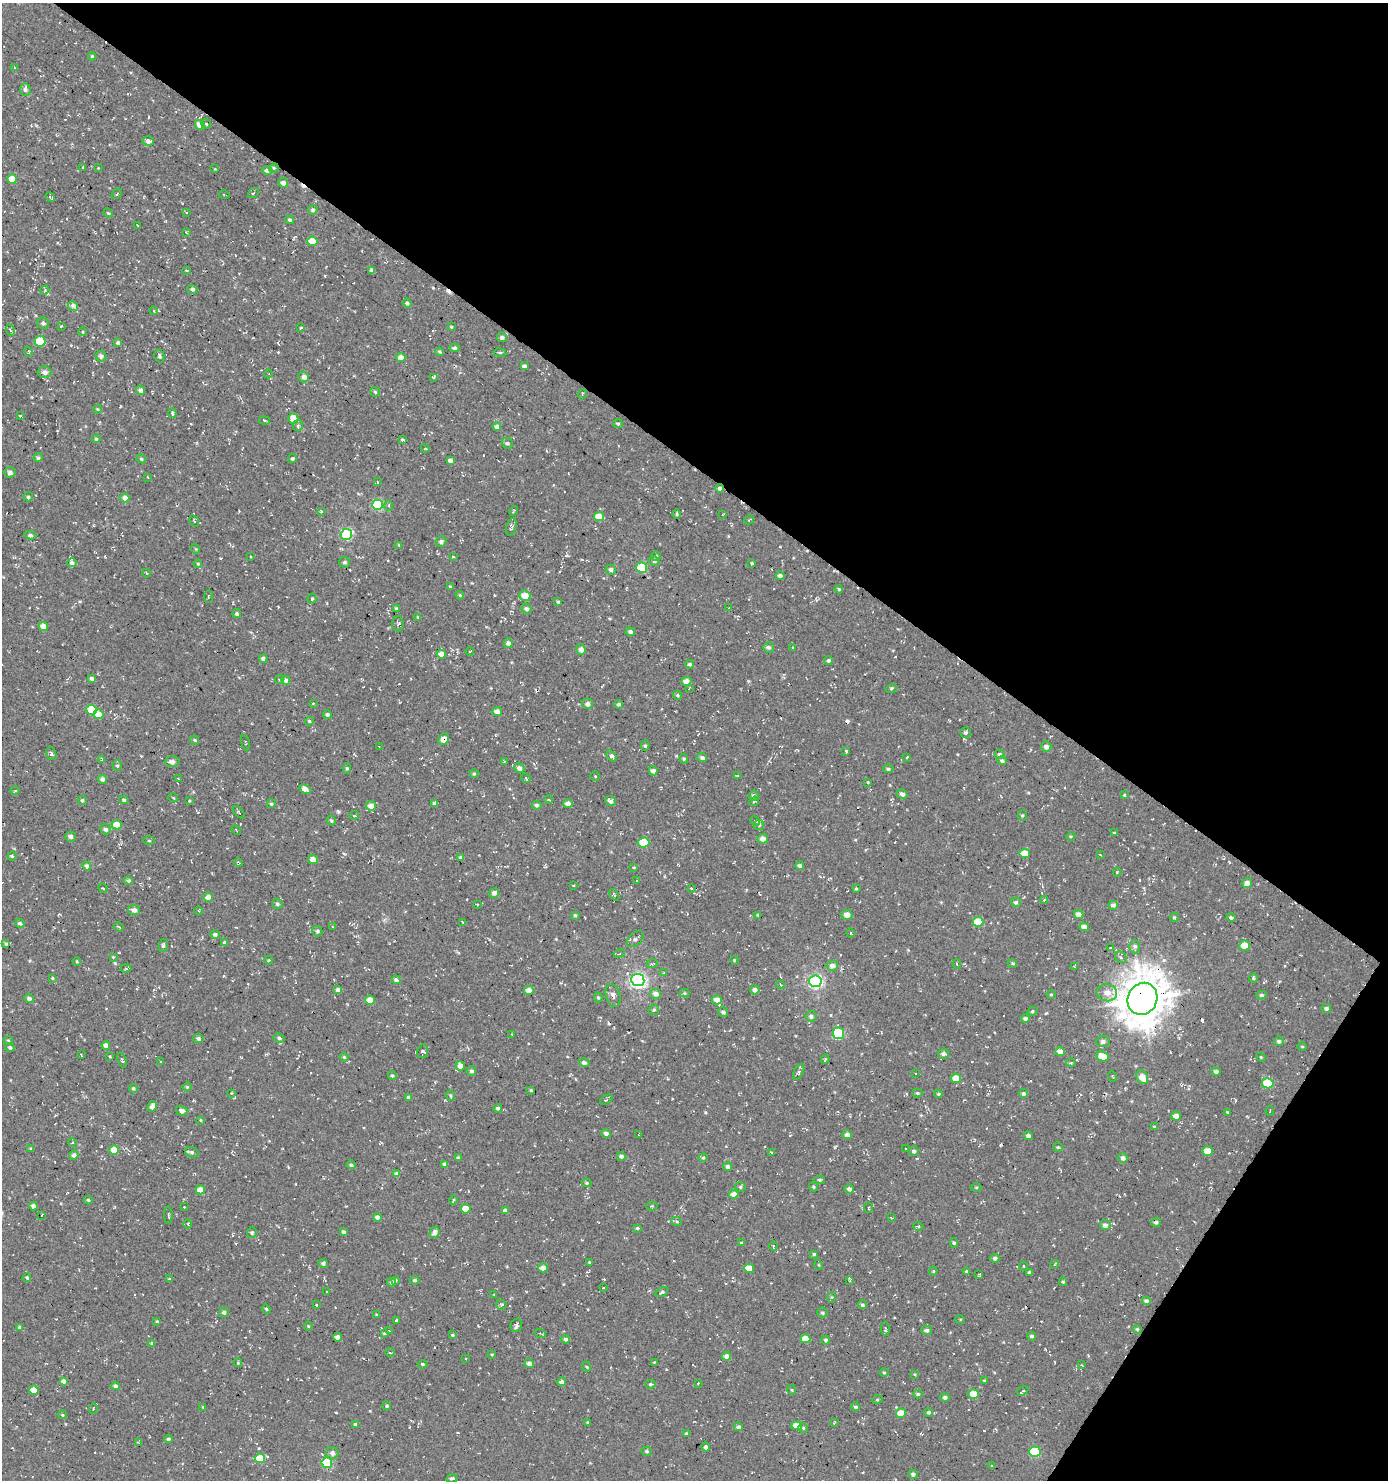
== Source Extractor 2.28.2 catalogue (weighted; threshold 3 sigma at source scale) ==
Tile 8 of 4 x 4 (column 4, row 2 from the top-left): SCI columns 4406-5791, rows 2957-4434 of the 5972 x 5915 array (HDU 1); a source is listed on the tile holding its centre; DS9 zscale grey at full resolution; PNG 1390 x 1482 px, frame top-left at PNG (2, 3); each listed source drawn as its Kron ellipse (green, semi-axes under 4 px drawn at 4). Shown black and unused: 36% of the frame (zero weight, under 3 of 4 exposures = <1% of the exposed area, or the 3 px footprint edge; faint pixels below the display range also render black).
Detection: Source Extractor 2.28.2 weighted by HDU 2 'WHT'; one run over the whole footprint, this tile lists its part. Background 0.0031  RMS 0.0053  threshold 0.024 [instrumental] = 3 sigma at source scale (4.5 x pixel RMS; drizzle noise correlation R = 1.50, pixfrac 1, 0.0396/0.0396 arcsec/px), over >= 5 px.
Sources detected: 560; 32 cosmic-ray / hot-pixel residue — neither listed nor drawn; of the other 528, all 500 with FLUX_AUTO >= 0.384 (the completeness limit of this list) listed and drawn (28 fainter detections not listed), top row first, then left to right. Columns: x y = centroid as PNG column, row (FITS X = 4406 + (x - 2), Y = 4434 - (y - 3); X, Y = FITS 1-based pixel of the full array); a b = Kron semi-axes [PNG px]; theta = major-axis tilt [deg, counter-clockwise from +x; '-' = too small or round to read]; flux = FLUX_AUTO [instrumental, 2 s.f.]
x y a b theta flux
92 56 4 4 - 0.72
14 68 4 3 - 0.5
25 89 6 5 - 1.7
206 124 5 5 - 0.71
200 125 5 4 - 5.2
148 141 6 5 - 2.6
83 167 3 2 - 0.4
98 168 3 2 - 0.66
274 168 5 4 - 0.7
215 169 4 2 - 0.4
267 171 5 4 - 1.8
12 179 5 4 - 8.1
283 183 5 4 - 2.3
253 193 6 3 37 0.63
117 194 6 2 45 0.42
224 195 5 2 - 0.42
50 197 5 2 - 1.1
313 210 5 4 - 1.4
186 212 3 3 - 1.5
108 213 5 4 - 0.59
290 220 4 3 - 0.88
138 225 4 2 - 0.69
186 232 4 3 - 0.47
312 241 5 4 - 9.3
186 270 3 2 - 0.7
372 270 4 4 - 1.8
192 289 5 4 - 1.4
45 290 5 3 - 0.66
407 303 4 4 - 1.2
73 306 5 4 - 2.9
154 311 4 2 - 0.45
43 323 6 5 - 1.2
61 326 4 3 - 0.51
301 327 3 3 - 0.61
451 327 4 3 - 0.51
10 330 6 3 -70 0.62
83 332 4 3 - 0.5
502 337 5 4 - 1.4
40 341 5 5 - 19
118 343 4 4 - 1.2
455 348 5 4 - 1.2
29 352 5 3 - 0.52
439 352 4 4 - 0.78
500 352 6 3 -8 0.77
101 356 5 5 - 2
159 356 6 5 - 1.2
401 357 4 4 - 4
524 366 4 4 - 1.4
45 372 7 6 - 2.2
269 374 4 3 - 0.56
304 377 5 5 - 2.4
434 377 3 3 - 0.85
141 390 4 4 - 2
375 392 5 4 - 0.77
582 394 5 3 - 0.46
97 409 4 4 - 0.53
172 413 5 3 - 1.1
20 416 3 2 - 0.64
293 419 5 5 - 7.6
265 420 5 3 - 0.56
618 424 5 4 - 0.73
298 426 5 5 - 1.2
497 427 4 4 - 1.8
96 439 4 4 - 0.67
402 440 4 3 - 1.4
507 443 6 5 - 1.3
425 448 4 3 - 0.49
38 458 4 4 - 1.2
141 459 5 4 - 0.8
292 459 4 4 - 0.98
450 460 4 4 - 2.2
10 472 5 5 - 2
148 477 3 2 - 0.4
377 482 4 3 - 0.57
720 488 4 4 - 1.1
28 497 5 4 - 1.1
125 498 4 4 - 2.8
378 505 5 5 - 42
389 506 5 3 - 0.69
321 511 4 3 - 0.52
513 511 5 2 - 0.54
677 514 4 3 - 0.6
722 515 3 2 - 0.47
599 517 5 4 - 7.5
749 520 5 3 - 0.62
194 521 6 3 -53 0.47
511 527 9 5 76 1.3
346 534 6 5 - 47
30 535 6 3 -10 1.3
441 541 6 5 - 1.2
399 545 4 4 - 0.57
196 549 5 3 - 0.44
453 556 3 3 - 0.55
656 556 5 5 - 0.88
250 557 3 2 - 0.45
654 561 6 4 -13 0.9
345 562 5 5 - 1.1
72 563 5 4 - 1.6
752 563 4 3 - 0.62
198 564 4 4 - 0.59
642 568 5 5 - 22
611 570 5 5 - 1.8
146 573 4 3 - 0.43
780 576 4 4 - 2.1
450 586 4 4 - 0.53
839 589 4 4 - 0.71
460 595 4 3 - 0.6
525 596 5 5 - 5.9
208 597 6 3 88 0.7
312 599 5 4 - 0.6
558 602 4 4 - 0.77
729 608 3 2 - 0.39
396 609 4 3 - 1
526 609 5 4 - 1.6
237 614 4 4 - 1.4
418 617 4 3 - 0.55
398 624 8 5 -89 1.1
43 626 4 4 - 5.4
630 632 5 4 - 1.8
508 643 5 4 - 2.2
769 647 5 5 - 1.4
793 648 3 2 - 0.48
581 650 5 4 - 3.1
470 651 4 2 - 0.46
441 654 5 4 - 5.3
263 658 4 4 - 1.6
829 660 4 4 - 1.1
690 664 4 4 - 0.99
92 679 4 4 - 2.1
280 680 5 3 - 0.67
286 680 4 4 - 1.7
686 681 5 4 - 3.6
689 688 4 2 - 0.46
891 688 6 3 21 0.65
678 695 4 4 - 0.72
313 703 2 2 - 0.4
587 704 5 5 - 1.9
619 704 4 4 - 1.1
92 710 5 5 - 14
497 712 4 4 - 3.3
98 714 5 4 - 8.1
327 714 4 4 - 0.93
309 721 4 3 - 0.7
965 733 5 5 - 1
443 739 6 5 - 3.9
195 740 5 4 - 0.81
245 743 7 2 -76 0.5
645 746 5 4 - 0.79
379 747 3 2 - 0.53
1046 747 5 5 - 2.2
846 751 4 3 - 0.64
51 754 6 5 - 1.1
1000 754 5 5 - 1.1
612 756 6 4 -50 1.6
907 757 3 3 - 0.58
702 758 5 4 - 1.6
102 759 4 3 - 0.48
684 759 5 4 - 0.72
504 761 3 3 - 0.47
1002 761 4 4 - 1.1
172 762 7 5 -2 2.5
117 766 5 4 - 0.91
347 768 5 4 - 0.89
519 768 5 4 - 2.2
888 769 5 4 - 0.98
653 771 5 4 - 2.5
474 774 5 3 - 0.6
595 776 5 5 - 0.74
737 776 3 2 - 0.53
526 778 5 2 - 0.45
103 779 4 4 - 2
178 779 4 3 - 0.41
868 782 3 3 - 0.51
305 789 6 4 -26 4.3
15 791 5 3 - 0.43
902 794 5 4 - 1.6
1124 795 4 4 - 0.54
753 796 5 4 - 1.3
173 797 5 3 - 0.45
82 800 5 4 - 0.98
124 800 5 4 - 0.91
549 800 4 3 - 0.53
189 801 3 2 - 0.47
610 801 5 4 - 2.4
754 801 5 4 - 0.9
434 803 4 4 - 1.7
271 804 4 4 - 0.9
568 804 4 4 - 3.2
537 805 4 4 - 1.3
371 806 5 5 - 4.5
239 812 7 3 -45 0.64
354 815 5 2 - 0.57
1022 815 5 4 - 0.85
331 820 5 4 - 0.82
755 821 5 3 - 0.5
117 825 5 4 - 7.9
759 825 5 5 - 0.86
105 829 5 5 - 1.6
236 830 5 2 - 0.39
1114 833 4 3 - 0.58
1071 836 5 3 - 0.48
71 837 5 5 - 2.1
763 839 5 5 - 3.1
149 841 5 4 - 0.58
644 842 6 5 - 17
1025 853 5 4 - 7.7
1100 854 3 2 - 0.56
12 856 4 4 - 0.75
461 857 4 3 - 1.4
313 859 5 4 - 5.9
238 862 4 3 - 0.56
87 866 4 4 - 2.3
800 866 4 4 - 1.6
634 867 3 3 - 0.53
1117 872 4 3 - 0.45
128 881 4 4 - 1.6
637 881 3 3 - 0.57
1247 883 5 5 - 3
573 885 3 2 - 0.41
103 888 5 3 - 0.52
691 888 3 3 - 0.57
856 889 3 3 - 0.59
494 893 5 4 - 2
614 895 6 3 -56 0.65
208 897 4 4 - 2.7
1044 900 4 3 - 0.6
1016 902 5 4 - 1.1
277 904 5 5 - 1.1
477 904 3 2 - 0.42
1113 905 4 4 - 1.9
134 910 6 5 - 2.3
199 911 4 3 - 0.46
575 915 4 3 - 0.79
758 915 4 3 - 0.54
847 915 6 5 - 3
1079 915 5 4 - 4.2
1174 917 5 4 - 0.72
1231 918 4 4 - 1.1
462 922 4 3 - 0.44
978 922 5 5 - 11
20 923 5 4 - 1.2
119 927 5 3 - 0.52
333 927 3 3 - 0.7
1084 927 5 4 - 3.3
317 931 5 5 - 1.1
851 933 4 3 - 0.6
215 934 4 4 - 1.3
635 939 10 6 41 1.8
225 943 4 4 - 1.5
6 944 4 3 - 0.76
163 945 7 4 79 1.1
1135 946 7 5 -88 1.3
1245 946 5 5 - 8.2
1110 948 3 2 - 0.66
619 954 5 3 - 0.64
113 957 4 3 - 0.41
1121 957 6 5 - 1.2
269 960 4 4 - 0.6
734 960 4 4 - 0.5
77 961 4 3 - 0.68
1012 963 5 3 - 0.71
652 964 6 3 18 0.6
957 964 4 3 - 0.78
832 966 6 5 - 2.8
1074 966 4 3 - 0.39
126 968 5 3 - 0.76
664 973 4 4 - 0.51
52 978 4 3 - 0.49
1253 978 4 3 - 0.85
396 980 4 4 - 2.1
638 980 6 6 - 150
815 981 6 6 - 110
781 985 4 4 - 0.63
338 990 4 4 - 2.5
529 990 5 4 - 4.5
755 990 4 4 - 1.9
685 993 5 4 - 0.57
1107 993 10 8 -13 4.2
656 994 5 5 - 2.9
1051 994 4 3 - 0.53
1261 995 5 4 - 1
613 996 11 7 -74 2.5
598 997 5 4 - 0.83
29 998 5 4 - 1.8
1142 999 16 14 62 1600
370 1000 5 4 - 8
717 1000 5 4 - 3.9
1326 1008 5 4 - 1.1
654 1010 5 5 - 1
1033 1011 5 3 - 0.61
723 1012 5 4 - 1.3
811 1016 5 5 - 1.3
1025 1019 4 4 - 1.3
838 1033 6 6 - 35
512 1034 4 3 - 0.49
279 1038 5 4 - 1.1
198 1039 5 4 - 1.7
8 1040 4 4 - 0.67
1103 1041 7 5 4 2
1279 1041 5 4 - 1.4
106 1045 4 4 - 3.2
10 1047 4 4 - 0.99
1302 1047 5 3 - 0.5
423 1051 7 5 75 1.3
1060 1052 5 4 - 5.1
943 1054 5 5 - 1.5
81 1055 3 2 - 0.53
1102 1056 6 5 - 8.8
110 1057 4 2 - 0.43
344 1057 4 4 - 0.72
1261 1057 5 4 - 0.57
825 1059 4 3 - 0.61
122 1060 8 3 -72 0.78
160 1062 4 3 - 0.49
584 1063 5 4 - 1.5
1071 1063 4 4 - 0.65
460 1066 5 4 - 3.8
471 1071 5 5 - 1.6
799 1072 8 4 62 1.1
1216 1072 5 4 - 1.3
916 1074 3 3 - 1.8
392 1075 4 4 - 0.91
1113 1076 5 2 - 0.45
1142 1077 7 5 -61 5.2
956 1078 5 4 - 7.2
1268 1083 6 5 - 16
187 1087 4 4 - 0.57
133 1088 4 4 - 0.86
531 1090 3 3 - 0.58
231 1093 4 3 - 0.48
917 1093 5 4 - 0.85
1023 1093 4 4 - 1.3
938 1094 4 4 - 0.73
451 1096 5 4 - 0.74
409 1097 4 4 - 1.1
606 1100 7 3 35 0.69
152 1106 6 4 61 3.3
498 1108 4 3 - 1.3
181 1111 6 5 - 2.5
1270 1111 4 2 - 0.38
1227 1112 4 3 - 0.46
1176 1116 5 4 - 3.3
200 1120 3 3 - 0.58
1154 1127 4 3 - 0.48
606 1133 4 4 - 1.9
638 1135 3 2 - 0.41
847 1135 4 4 - 2.4
1028 1136 4 4 - 1.7
72 1143 4 3 - 0.41
1058 1147 4 4 - 0.62
31 1149 4 3 - 0.75
906 1149 3 2 - 0.45
114 1150 5 4 - 8.4
914 1151 5 4 - 1.3
1208 1151 5 4 - 7.3
192 1152 7 5 -19 1
771 1152 4 3 - 0.48
74 1155 5 4 - 1.9
621 1156 4 4 - 1.6
458 1158 4 3 - 1.1
703 1158 4 3 - 0.54
1123 1158 5 5 - 1.9
445 1164 4 4 - 1.7
351 1165 5 4 - 0.98
728 1167 4 4 - 1.7
397 1174 4 3 - 1.9
820 1180 5 4 - 0.85
587 1183 5 4 - 0.72
740 1187 5 4 - 0.88
813 1187 5 4 - 0.67
976 1187 5 3 - 0.57
849 1189 5 4 - 2.2
200 1190 4 4 - 7.1
734 1194 4 4 - 4.3
88 1200 4 3 - 0.8
453 1200 4 3 - 0.47
33 1206 4 4 - 2.3
652 1206 6 3 0 0.59
184 1207 2 2 - 0.44
869 1208 5 3 - 0.55
466 1209 5 4 - 9.2
505 1211 4 4 - 2.4
42 1215 3 2 - 0.46
168 1215 9 2 -87 0.67
377 1217 4 4 - 2
891 1218 3 2 - 0.39
677 1222 5 3 - 0.54
1156 1222 5 4 - 1.2
188 1224 4 2 - 0.42
1105 1225 5 5 - 2.2
918 1226 5 3 - 0.53
637 1228 5 4 - 0.76
344 1232 4 3 - 1.3
434 1232 6 5 - 2.2
252 1233 5 5 - 1.1
742 1243 4 3 - 0.86
954 1243 5 4 - 0.91
773 1246 5 3 - 0.51
814 1254 4 4 - 0.83
995 1258 4 4 - 1.4
589 1262 4 3 - 0.51
323 1264 5 4 - 1.1
1055 1264 4 2 - 0.4
819 1265 5 3 - 0.44
1023 1266 4 4 - 0.56
543 1268 5 4 - 3.4
749 1268 5 4 - 7.5
933 1271 4 4 - 0.55
966 1271 4 3 - 0.61
1030 1273 4 3 - 1.2
979 1275 4 3 - 0.49
27 1278 4 3 - 1.1
169 1279 4 3 - 0.58
395 1280 4 3 - 1.2
414 1280 5 4 - 0.95
850 1281 3 2 - 0.42
391 1282 4 4 - 1.2
1063 1282 4 4 - 0.8
604 1288 3 2 - 0.59
326 1291 3 3 - 3.8
662 1292 7 4 27 0.99
494 1295 3 3 - 0.73
832 1297 5 3 - 0.56
1146 1301 4 4 - 1.5
316 1305 3 2 - 0.68
501 1305 5 5 - 1.1
862 1305 4 4 - 0.98
266 1309 4 4 - 0.73
224 1312 5 5 - 1.4
822 1313 5 5 - 0.89
376 1315 4 3 - 0.67
960 1319 5 3 - 0.41
157 1321 3 3 - 0.43
396 1321 3 3 - 18
516 1325 7 5 74 1.5
308 1326 4 4 - 0.55
20 1328 4 4 - 1.6
885 1329 7 3 -86 0.78
1137 1329 4 4 - 0.69
927 1330 5 4 - 1.4
389 1331 4 3 - 0.52
384 1333 4 3 - 0.6
540 1333 6 2 -19 0.48
452 1335 4 3 - 0.58
1032 1336 4 4 - 1.1
337 1337 4 4 - 3.1
566 1339 4 4 - 1.3
805 1339 5 4 - 7.3
826 1340 4 4 - 1.1
152 1343 4 3 - 1
390 1353 5 3 - 0.47
492 1354 3 3 - 0.47
726 1356 4 4 - 2.2
466 1359 3 2 - 0.72
654 1362 4 3 - 0.5
238 1363 4 3 - 0.69
529 1363 5 4 - 2.6
423 1364 4 3 - 0.78
1082 1365 4 2 - 0.4
587 1367 5 3 - 0.44
884 1372 5 3 - 0.48
915 1374 4 3 - 0.44
63 1381 4 4 - 2.4
984 1381 4 3 - 0.61
561 1382 4 4 - 2.3
698 1383 3 2 - 0.39
650 1384 5 4 - 0.79
115 1386 4 4 - 1.6
34 1390 5 4 - 7.7
792 1390 5 3 - 0.46
1023 1391 6 4 27 0.99
918 1394 4 4 - 0.74
974 1394 5 4 - 9.3
945 1397 5 4 - 1.2
877 1400 5 3 - 0.51
387 1406 4 4 - 1
203 1407 3 3 - 0.41
856 1407 4 4 - 0.83
93 1409 5 3 - 0.55
929 1412 4 4 - 1
901 1413 5 4 - 8.7
62 1415 4 3 - 0.58
587 1422 4 3 - 0.41
834 1423 3 2 - 0.43
355 1424 4 3 - 1.2
797 1426 5 4 - 5.5
738 1427 4 4 - 1.4
803 1428 5 5 - 0.78
686 1433 4 3 - 0.8
168 1439 4 3 - 0.88
138 1443 4 3 - 0.98
706 1447 4 4 - 5.7
647 1451 5 4 - 0.79
1035 1452 5 5 - 30
332 1453 6 6 - 2.2
260 1458 5 4 - 14
327 1463 5 5 - 31
992 1466 3 3 - 0.87
913 1474 5 4 - 1.4
452 1478 5 4 - 1.1
Overlapping masked pixels (flux is a lower limit): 3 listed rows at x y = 720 488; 443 739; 1142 999